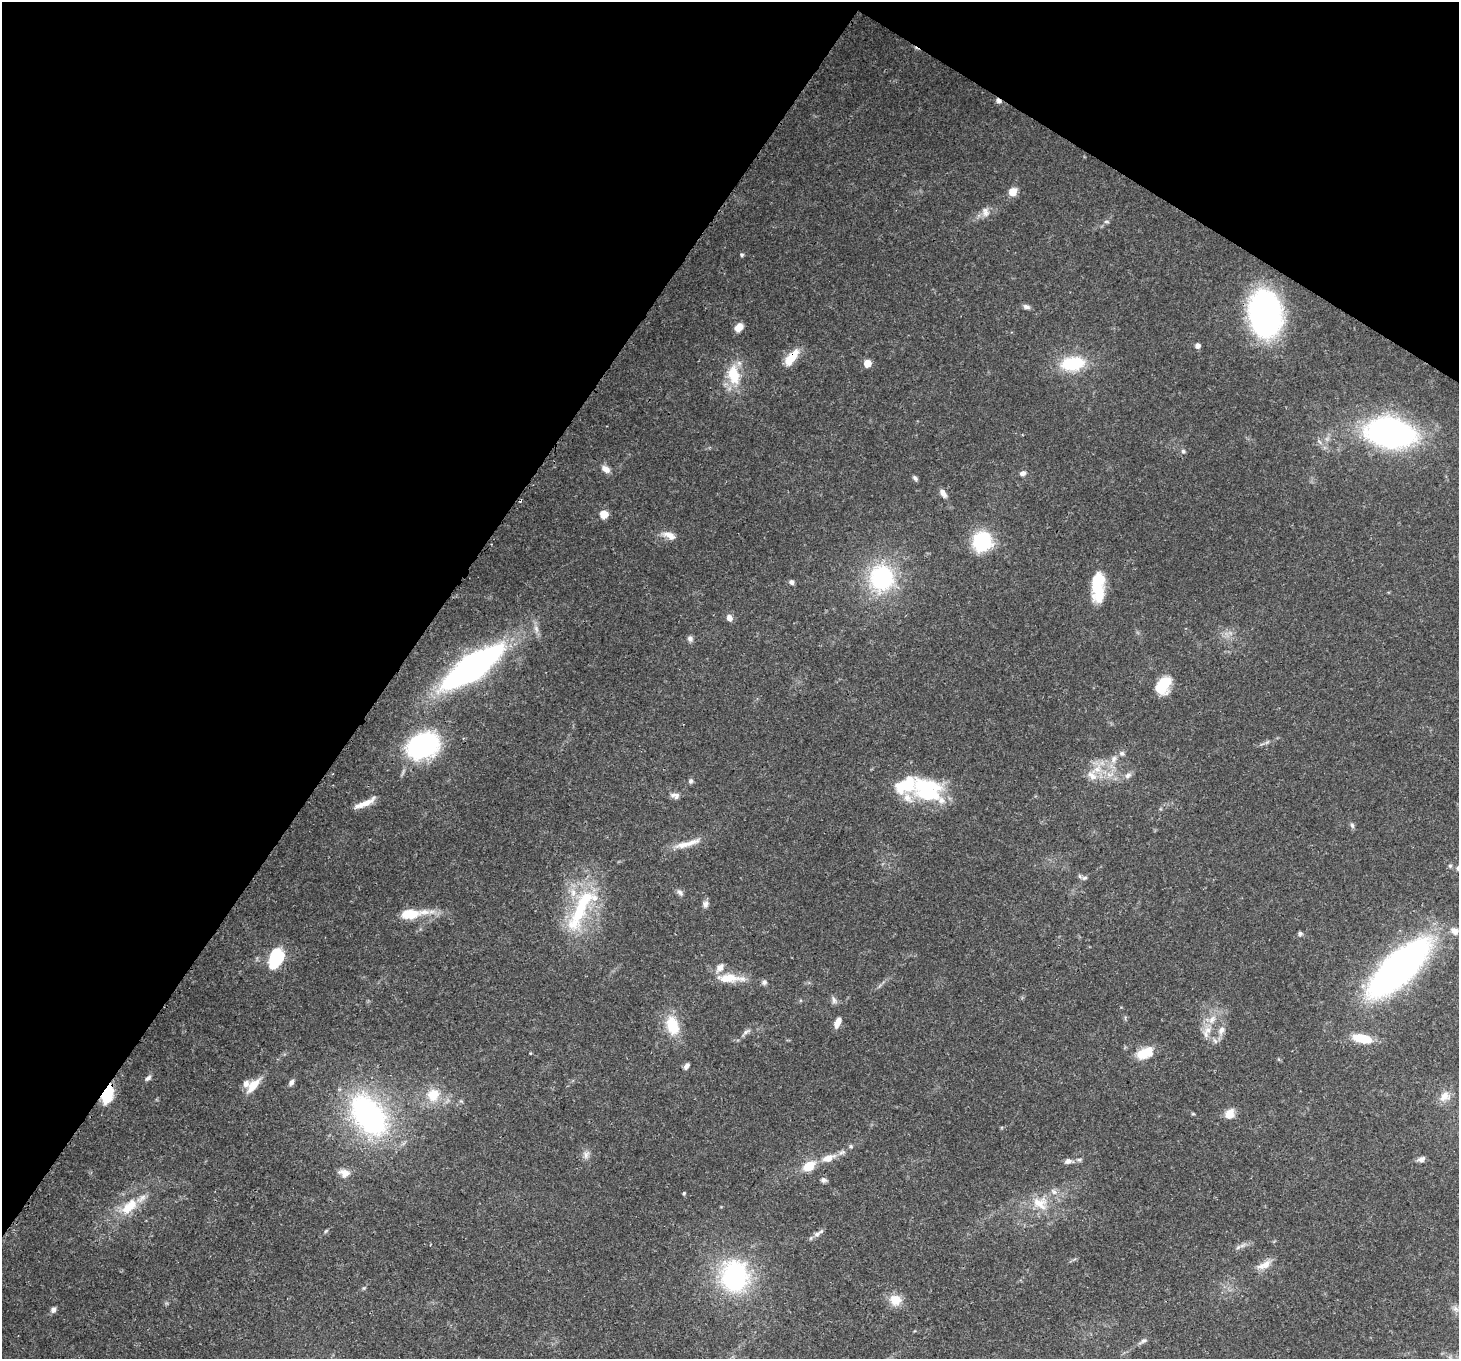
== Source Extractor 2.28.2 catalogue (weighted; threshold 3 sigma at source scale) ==
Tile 2 of 4 x 4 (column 2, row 1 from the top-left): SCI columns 1529-2985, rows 4422-5778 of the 5968 x 6059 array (HDU 1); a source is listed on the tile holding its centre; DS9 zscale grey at full resolution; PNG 1461 x 1361 px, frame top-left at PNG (2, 2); no overlay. Shown black and unused: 33% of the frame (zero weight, under 3 of 4 exposures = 7% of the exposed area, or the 3 px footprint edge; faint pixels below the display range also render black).
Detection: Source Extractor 2.28.2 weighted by HDU 2 'WHT'; one run over the whole footprint, this tile lists its part. Background 0.0541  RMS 0.0029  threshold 0.0131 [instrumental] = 3 sigma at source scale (4.5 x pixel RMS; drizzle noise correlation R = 1.50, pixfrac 1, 0.0396/0.0396 arcsec/px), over >= 5 px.
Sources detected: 99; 2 inside a brighter object's white glare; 1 cosmic-ray / hot-pixel residue — not listed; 8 inside a brighter listed object's ellipse — not listed separately; the other 88 listed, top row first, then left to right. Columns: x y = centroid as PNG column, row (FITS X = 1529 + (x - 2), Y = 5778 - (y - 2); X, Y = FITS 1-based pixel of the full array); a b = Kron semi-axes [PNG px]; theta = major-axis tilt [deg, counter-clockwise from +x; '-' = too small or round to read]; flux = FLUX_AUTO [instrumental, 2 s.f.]
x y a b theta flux
998 100 7 5 -38 0.93
1013 192 8 7 - 3.1
985 212 14 9 -72 1.7
1106 221 6 4 0 0.48
742 255 5 5 - 0.48
1026 307 10 6 -21 0.91
1265 314 32 22 -81 100
739 327 10 7 56 2.7
1197 345 5 5 - 1.3
791 357 23 10 52 4.9
867 363 5 5 - 4.4
1073 364 27 16 6 13
734 375 28 16 -80 8.8
1390 433 35 21 -11 97
1183 451 6 5 - 0.56
606 469 12 8 -37 1.7
1023 473 8 6 13 1
915 478 8 5 -52 0.61
943 493 12 6 -56 1.5
604 514 5 5 - 5.6
669 535 20 8 -20 2.4
982 541 22 22 - 15
882 578 30 28 -83 28
791 582 7 6 - 0.76
1098 587 33 13 90 12
729 618 7 6 - 1.7
690 639 7 7 - 0.87
472 667 48 17 34 130
1162 682 20 16 23 6.7
423 746 31 23 22 42
1114 759 12 7 64 1.9
1092 775 16 11 -52 3.2
1128 775 10 6 33 1.2
691 781 7 6 - 0.69
927 789 41 26 -27 23
675 795 12 7 -12 1.3
365 803 27 6 24 3.5
1352 825 8 5 -63 0.64
690 843 29 7 18 3.8
1085 878 7 5 20 0.63
680 892 9 6 -38 0.92
705 904 8 7 - 1.1
579 911 67 18 65 22
411 914 33 11 6 8.4
1455 931 9 7 -33 1.9
1300 933 6 6 - 0.65
276 958 15 9 72 31
1399 968 53 21 43 150
728 978 33 11 -1 5.9
764 982 7 7 - 0.76
834 1000 11 6 -78 0.93
1212 1019 13 7 55 2.4
837 1022 12 6 65 2.3
672 1025 24 15 -74 8.4
1221 1030 13 7 69 1.8
746 1032 10 5 25 0.84
1363 1038 19 8 -13 9.1
530 1053 3 2 - 0.35
1142 1054 20 11 5 5.5
686 1066 8 5 59 0.99
148 1078 9 5 38 0.85
291 1082 8 5 60 0.94
253 1085 20 9 49 4.5
108 1095 22 12 73 8
433 1095 19 17 57 6.5
1444 1096 16 11 52 2.8
1193 1114 5 3 - 0.3
1229 1114 11 9 58 3.2
369 1115 33 19 -52 82
851 1146 6 4 -69 0.48
586 1155 12 7 69 1.3
828 1158 17 8 20 3.6
1421 1159 9 6 18 1.2
1079 1160 7 5 -10 0.61
1068 1161 9 7 16 1.1
809 1166 10 7 33 7.4
344 1173 14 9 -11 2.2
823 1180 8 6 -24 0.91
684 1193 4 4 - 0.36
1040 1203 22 17 -19 6.8
129 1207 27 13 46 7.7
817 1234 9 6 21 1.1
1266 1264 17 10 45 2.8
734 1276 37 30 -89 37
895 1300 15 13 -16 4.2
1455 1309 10 7 -41 1.3
53 1310 7 6 - 0.97
1143 1341 8 6 28 0.75
Overlapping masked pixels (flux is a lower limit): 3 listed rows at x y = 998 100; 791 357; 108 1095
Isophote crosses this tile's border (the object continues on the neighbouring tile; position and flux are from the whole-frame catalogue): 1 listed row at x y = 1399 968